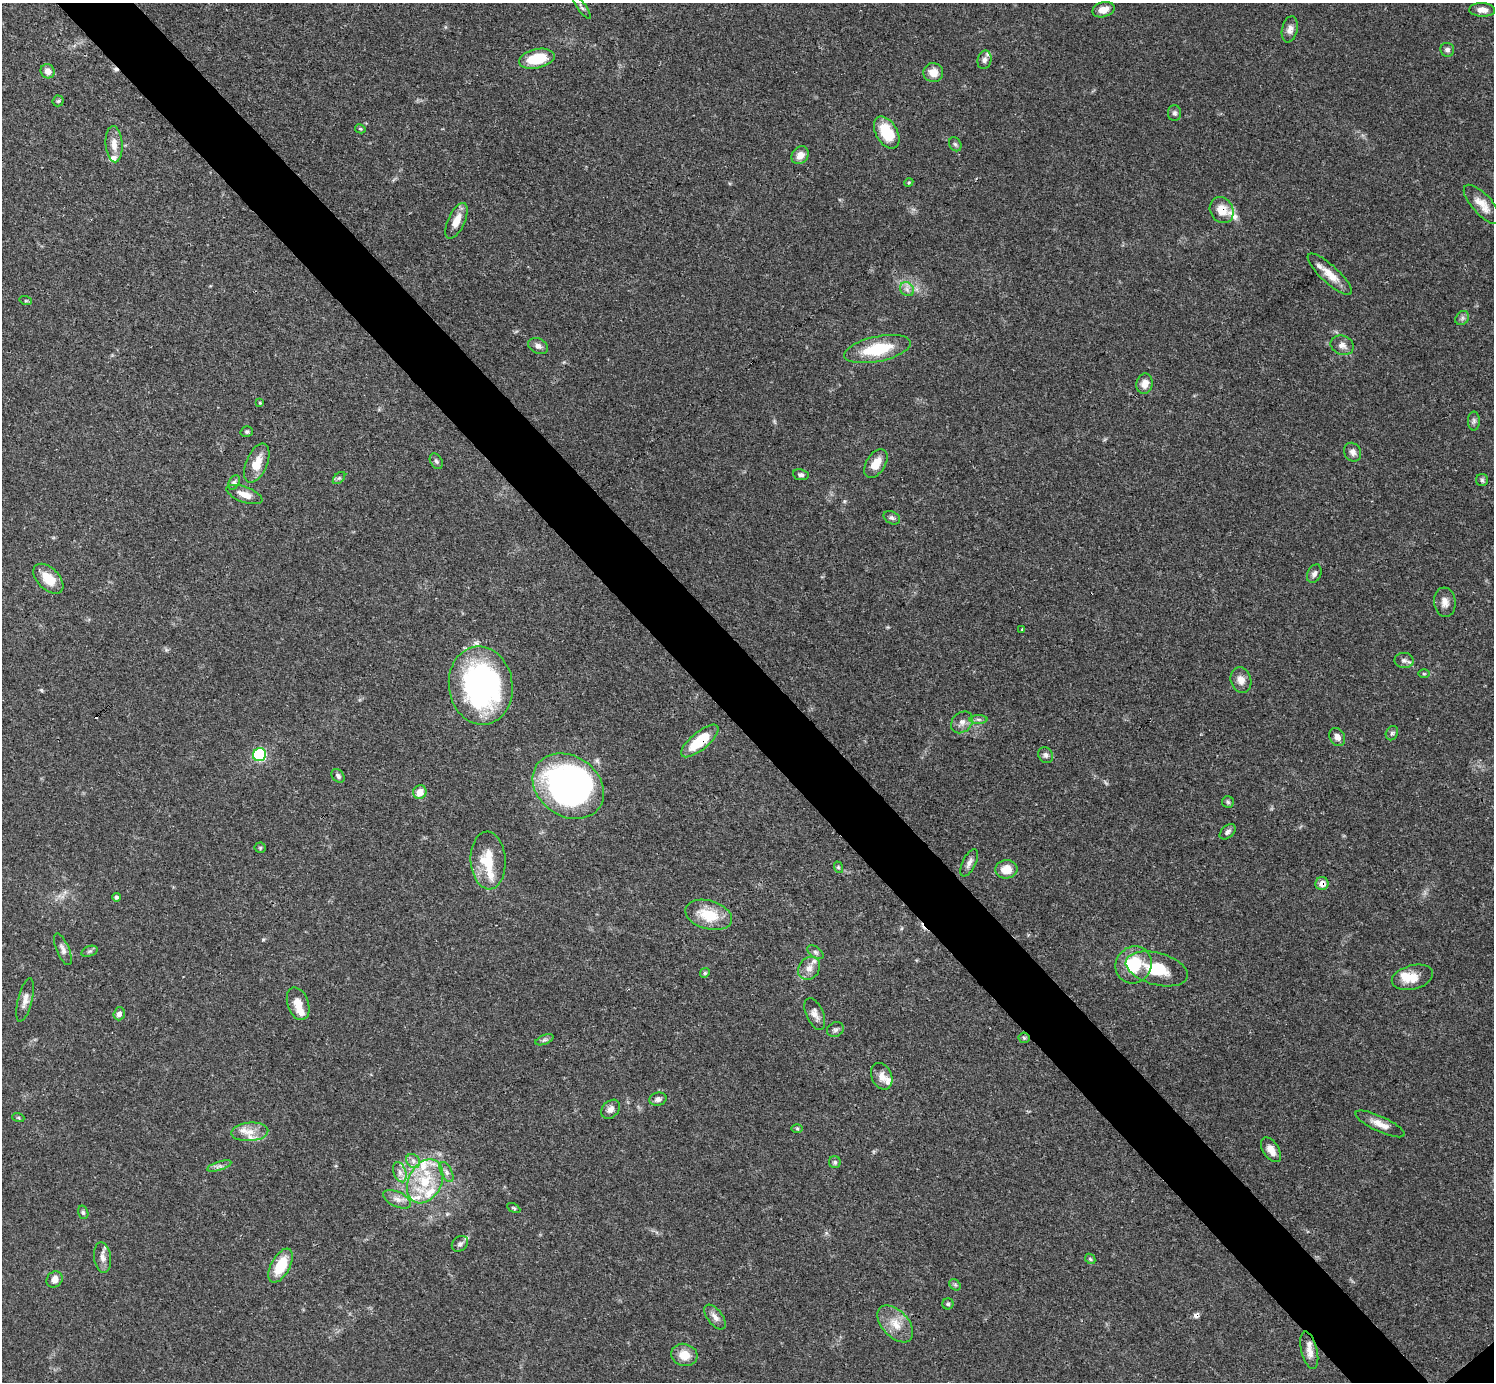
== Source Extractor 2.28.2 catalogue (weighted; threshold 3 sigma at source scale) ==
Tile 11 of 4 x 4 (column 3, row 3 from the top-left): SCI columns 2988-4479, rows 1534-2913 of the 5972 x 5970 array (HDU 1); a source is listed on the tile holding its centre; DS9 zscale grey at full resolution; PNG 1496 x 1384 px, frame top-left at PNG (2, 3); each listed source drawn as its Kron ellipse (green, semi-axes under 4 px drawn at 4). Shown black and unused: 5% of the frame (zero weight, under 3 of 4 exposures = <1% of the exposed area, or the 3 px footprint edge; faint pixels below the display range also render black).
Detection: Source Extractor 2.28.2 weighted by HDU 2 'WHT'; one run over the whole footprint, this tile lists its part. Background 0.0571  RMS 0.0031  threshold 0.0141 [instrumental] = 3 sigma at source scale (4.5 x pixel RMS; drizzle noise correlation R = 1.50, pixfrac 1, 0.05/0.05 arcsec/px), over >= 5 px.
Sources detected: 130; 1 too faint to see at this stretch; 4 cosmic-ray / hot-pixel residue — neither listed nor drawn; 13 inside a brighter listed object's ellipse — not listed separately; the other 112 listed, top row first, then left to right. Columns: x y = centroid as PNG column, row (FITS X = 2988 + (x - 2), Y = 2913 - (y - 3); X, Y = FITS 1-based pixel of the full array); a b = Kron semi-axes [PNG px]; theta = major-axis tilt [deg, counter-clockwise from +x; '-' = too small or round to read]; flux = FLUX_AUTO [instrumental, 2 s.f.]
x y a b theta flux
582 7 14 4 -54 0.83
1103 10 11 7 15 2.8
1482 10 13 7 -2 2.4
1290 29 13 8 78 2
1447 50 7 6 - 0.95
537 59 18 9 13 11
984 60 9 7 77 1.1
48 71 7 6 - 2.3
933 72 10 9 - 3.5
58 101 5 5 - 0.51
1174 113 8 6 -90 0.84
360 129 5 4 - 0.36
887 132 17 10 -59 11
114 144 18 8 -86 3.1
955 144 7 6 - 0.7
800 155 9 8 - 3
909 182 4 3 - 0.31
1482 204 25 10 -48 4.1
1222 210 13 11 -59 4.5
456 221 19 8 65 4.1
1330 274 29 9 -43 4.6
907 289 8 6 -46 1.3
26 301 6 4 -18 0.38
1462 318 8 6 47 0.9
1342 345 12 9 -22 2
538 346 10 7 -25 1.5
877 349 34 12 12 14
1145 384 10 8 80 2.9
260 403 3 2 - 0.33
1474 421 9 5 90 0.86
247 432 6 5 - 0.56
1353 452 10 8 -59 1.3
436 461 8 6 -59 0.78
257 463 21 10 67 5
876 463 16 9 58 4.4
801 475 8 5 -8 0.82
339 478 7 4 44 0.59
1482 480 6 6 - 0.63
234 482 8 5 63 0.74
244 494 19 7 -20 3.1
892 518 9 6 -28 0.87
1314 574 10 6 65 1.2
48 579 18 11 -45 6.1
1445 602 14 11 -84 2.4
1022 629 3 2 - 0.24
1404 660 9 7 -1 1.2
1424 674 6 4 0 0.36
1241 680 13 10 -73 2.5
481 686 39 32 -82 80
978 719 9 4 -1 0.81
962 722 12 9 46 2
1392 733 7 6 - 0.68
1337 737 9 7 -61 1.7
700 741 23 8 40 12
260 755 7 6 - 26
1046 755 8 7 - 1
338 776 7 5 -51 0.87
568 786 38 30 -34 140
420 792 7 6 - 3.7
1228 802 6 6 - 0.62
1228 832 9 6 42 0.99
260 848 5 5 - 0.44
488 860 29 17 -87 9.9
969 863 15 6 63 1.7
838 867 6 3 -73 0.43
1006 869 11 9 6 4.4
1322 884 6 6 - 2.3
116 897 4 4 - 0.62
709 915 24 14 -17 9.8
63 949 17 6 -67 1.5
89 951 8 5 19 0.69
816 952 9 5 -37 0.84
1134 965 19 17 53 12
809 968 12 10 53 2.5
1157 969 32 16 -15 12
705 973 5 4 - 0.45
1412 977 21 12 15 4.9
25 1000 22 7 76 2.1
298 1004 17 10 -71 3.9
119 1014 6 5 - 1.6
815 1014 17 8 -67 2.1
835 1029 8 7 - 0.92
1024 1038 5 5 - 0.45
544 1040 9 4 21 0.78
882 1076 14 10 -65 2.8
658 1099 8 6 15 1.1
610 1109 11 8 47 1.7
18 1117 6 4 -19 0.4
1380 1124 27 7 -25 3.4
797 1129 6 4 -1 0.41
250 1132 18 9 4 4.1
1271 1150 14 8 -57 2.9
413 1161 8 6 -48 1.3
835 1162 6 6 - 0.68
219 1166 12 4 17 1
400 1172 10 6 -70 1.6
447 1172 11 5 -64 1.2
425 1181 23 16 62 12
397 1199 15 7 -25 2.2
514 1208 7 4 -28 0.44
83 1212 7 5 -73 0.61
460 1244 9 7 42 1
102 1258 15 8 -82 2.1
1090 1259 6 4 -46 0.46
281 1266 18 9 62 9.5
55 1279 9 7 52 2.3
955 1285 6 5 - 0.61
948 1304 5 5 - 0.6
715 1317 14 7 -52 1.9
895 1324 22 13 -47 5.3
1309 1350 19 8 -76 2.9
684 1355 13 11 -14 4.5
Overlapping masked pixels (flux is a lower limit): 3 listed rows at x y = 1222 210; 700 741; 1322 884